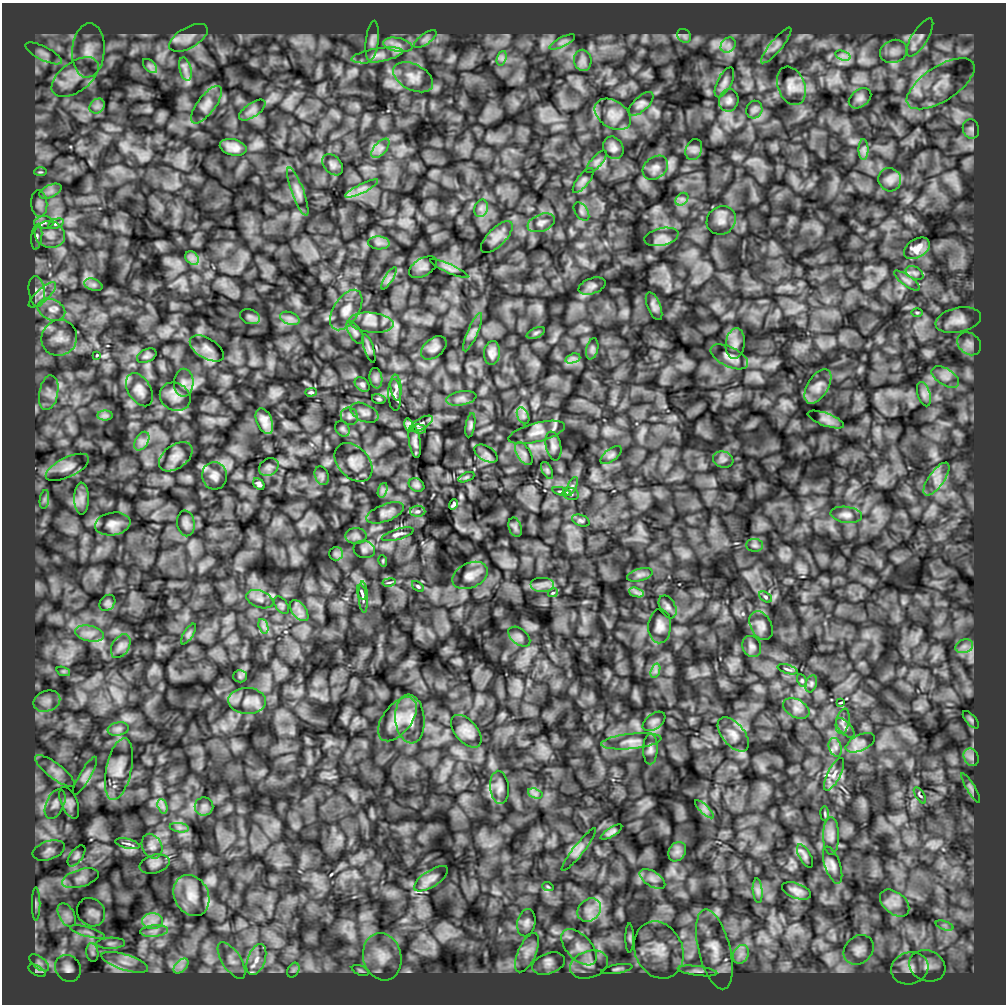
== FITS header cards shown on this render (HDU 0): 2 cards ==
NAXIS1  =                 1004
NAXIS2  =                 1002

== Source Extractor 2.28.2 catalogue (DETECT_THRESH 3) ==
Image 1004 x 1002 px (HDU 0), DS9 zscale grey, 1 PNG px = 1 image px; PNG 1008 x 1006 px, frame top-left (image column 1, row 1002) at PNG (2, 3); each listed source drawn as its Kron ellipse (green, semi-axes under 4 px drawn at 4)
Background 37000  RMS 500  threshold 1510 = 3 sigma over >= 5 px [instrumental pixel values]
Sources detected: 273; all 273 listed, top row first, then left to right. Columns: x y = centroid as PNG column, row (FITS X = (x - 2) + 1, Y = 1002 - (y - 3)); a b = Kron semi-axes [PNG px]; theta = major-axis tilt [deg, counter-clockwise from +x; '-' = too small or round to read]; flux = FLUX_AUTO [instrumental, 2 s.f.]
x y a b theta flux
684 36 7 6 - 8.6e+04
920 37 22 8 59 3.2e+05
188 38 21 10 30 3.2e+05
425 39 13 5 36 1.3e+05
372 41 20 6 83 1.7e+05
562 42 14 4 27 1.4e+05
398 45 15 7 -11 2.5e+05
728 45 8 6 46 1.6e+05
776 45 22 6 50 2.0e+05
88 50 27 16 86 7.1e+05
894 51 14 11 22 3.1e+05
44 53 20 6 -27 2.3e+05
377 55 26 7 9 3.2e+05
843 56 8 4 -19 1.2e+05
502 58 7 4 72 9.0e+04
583 60 11 9 -80 1.8e+05
150 66 9 5 -45 1.1e+05
185 69 12 5 -76 1.7e+05
75 77 27 15 36 7.8e+05
413 77 21 13 -27 3.7e+05
724 82 16 7 64 1.7e+05
941 84 39 17 33 1.1e+06
791 86 20 13 -69 3.4e+05
860 98 12 8 37 1.4e+05
729 100 11 9 80 1.7e+05
641 104 15 7 43 1.5e+05
206 105 22 9 52 2.9e+05
97 106 8 6 44 1.4e+05
252 110 15 7 35 1.9e+05
754 110 9 8 - 1.3e+05
613 114 20 13 -34 4.3e+05
971 129 10 8 -75 1.2e+05
233 147 13 8 -14 2.7e+05
380 148 12 6 49 1.6e+05
613 148 12 9 -60 1.8e+05
694 149 11 8 69 1.3e+05
864 150 10 5 -90 1.1e+05
597 162 14 5 49 1.3e+05
333 165 12 8 -48 1.4e+05
655 168 14 10 39 2.3e+05
40 172 6 3 1 4.0e+04
583 180 15 6 52 1.4e+05
890 180 12 11 - 2.1e+05
362 189 18 4 27 2.2e+05
50 191 12 6 24 1.7e+05
298 192 26 6 -69 2.3e+05
682 199 7 5 44 1.0e+05
39 204 13 8 -84 1.9e+05
481 208 9 6 69 1.4e+05
581 212 10 6 -55 1.1e+05
721 220 15 13 36 2.9e+05
44 222 10 6 0 1.4e+05
541 223 14 8 21 1.9e+05
56 224 8 4 24 7.4e+04
50 234 15 13 -18 3.8e+05
37 237 13 5 84 1.3e+05
497 237 20 9 45 2.6e+05
661 237 17 8 13 2.6e+05
379 243 11 6 -2 1.5e+05
917 248 14 9 31 3.1e+05
192 258 7 6 - 1.4e+05
423 267 15 8 31 1.7e+05
449 269 21 4 -24 1.4e+05
915 273 9 6 -27 1.2e+05
389 278 13 3 59 9.6e+04
907 281 15 5 -35 1.4e+05
93 285 9 5 -19 1.0e+05
592 286 14 7 19 1.5e+05
37 291 15 8 -83 2.2e+05
42 295 17 6 42 2.5e+05
654 306 15 6 -67 1.6e+05
51 310 14 10 -24 3.4e+05
346 310 22 12 58 4.4e+05
917 312 6 4 -1 3.9e+04
250 317 10 7 -19 1.2e+05
290 318 10 6 -19 1.5e+05
958 320 23 12 12 4.0e+05
371 323 22 10 -6 3.9e+05
473 332 20 5 66 1.7e+05
355 333 13 6 -56 1.2e+05
536 333 9 5 25 7.4e+04
59 338 18 17 - 5.1e+05
735 344 15 9 82 2.6e+05
969 344 13 10 -40 2.1e+05
207 348 19 10 -31 2.9e+05
369 348 15 4 -72 1.0e+05
434 348 14 9 39 2.2e+05
592 349 11 6 77 9.9e+04
492 353 12 8 85 2.0e+05
97 355 3 2 - 2.8e+04
147 356 10 6 26 1.1e+05
729 357 20 10 -26 2.7e+05
573 358 8 4 18 1.1e+05
945 377 15 8 -32 2.6e+05
376 378 10 6 -82 1.1e+05
184 383 14 10 89 2.7e+05
362 385 8 6 -42 8.7e+04
818 386 19 10 58 3.1e+05
396 387 13 5 -84 1.4e+05
139 390 18 11 -59 2.8e+05
311 392 6 3 1 5.0e+04
49 393 17 9 80 3.2e+05
924 394 12 6 -72 1.6e+05
395 395 16 6 -87 1.3e+05
175 397 16 13 -30 3.5e+05
461 398 15 7 10 1.7e+05
379 399 7 5 -15 5.5e+04
364 413 15 8 -25 1.8e+05
105 416 8 5 0 8.7e+04
349 416 9 8 - 1.2e+05
523 416 9 5 -66 1.2e+05
826 420 19 6 -20 1.7e+05
264 421 14 7 -68 3.0e+05
421 424 13 5 31 1.4e+05
409 425 7 4 -79 1.0e+05
470 425 12 4 81 8.6e+04
342 429 8 6 -52 7.9e+04
419 429 7 4 -8 5.3e+04
537 432 29 9 14 3.7e+05
142 441 10 6 60 1.6e+05
415 442 16 5 -82 1.6e+05
553 446 14 7 -80 1.7e+05
486 454 13 7 -30 1.5e+05
524 454 13 7 -58 1.5e+05
611 455 12 6 38 1.2e+05
176 457 19 11 36 3.3e+05
723 460 10 8 -18 1.3e+05
353 462 22 15 -47 4.0e+05
67 467 23 9 26 3.3e+05
269 467 10 8 32 1.4e+05
547 470 9 5 -64 6.8e+04
214 476 14 12 -85 2.5e+05
322 476 10 6 -71 9.8e+04
466 477 8 4 23 5.4e+04
936 479 19 7 55 2.9e+05
259 484 6 5 - 8.9e+04
417 485 8 6 -31 9.9e+04
572 487 10 4 63 8.6e+04
383 490 7 4 71 8.9e+04
562 492 9 3 -14 6.8e+04
571 494 8 6 -18 9.7e+04
44 499 9 4 81 1.0e+05
81 499 16 7 89 2.3e+05
453 504 5 3 - 6.6e+04
418 511 8 5 0 8.6e+04
385 513 20 8 21 2.2e+05
846 515 16 8 -7 1.9e+05
581 520 9 5 -20 7.6e+04
186 523 13 9 -81 1.7e+05
113 524 18 11 9 2.8e+05
515 527 10 6 -72 9.8e+04
397 534 16 5 17 1.3e+05
356 536 10 8 0 1.3e+05
755 545 8 6 -1 9.3e+04
364 549 11 8 -13 1.3e+05
336 554 7 6 - 9.5e+04
383 561 6 3 -73 3.0e+04
470 575 19 12 26 3.2e+05
640 575 13 6 15 1.3e+05
389 582 7 3 9 3.9e+04
542 585 12 7 0 2.1e+05
418 586 7 4 -38 4.9e+04
362 592 7 3 -71 5.1e+04
636 592 7 4 -19 9.6e+04
553 593 5 3 - 3.4e+04
363 597 16 4 -87 1.2e+05
765 597 7 4 -29 6.3e+04
260 599 14 8 -21 2.2e+05
107 603 9 7 48 8.9e+04
281 605 10 6 -56 7.9e+04
668 607 12 7 -62 1.4e+05
299 611 12 7 -52 2.1e+05
263 626 7 4 -72 9.8e+04
660 626 17 11 88 2.7e+05
761 626 15 10 -62 2.3e+05
89 633 15 7 -11 2.7e+05
188 634 12 4 59 8.5e+04
519 637 12 8 -38 1.6e+05
121 646 13 8 58 1.8e+05
752 646 11 9 -63 1.5e+05
964 646 9 6 20 1.6e+05
788 669 10 3 -18 5.9e+04
63 671 7 4 -18 5.9e+04
655 671 7 4 71 9.3e+04
240 676 6 6 - 7.5e+04
802 681 7 4 -64 5.1e+04
811 684 9 5 73 8.0e+04
47 701 14 10 21 2.8e+05
247 701 19 13 -3 4.5e+05
841 703 3 2 - 3.1e+04
796 708 14 9 -28 2.3e+05
397 719 25 14 52 5.6e+05
410 719 24 14 -85 5.1e+05
971 720 10 5 -48 7.2e+04
654 721 13 7 36 1.5e+05
843 721 13 6 78 1.4e+05
845 728 12 6 -48 1.1e+05
118 729 10 6 10 1.3e+05
466 731 19 11 -49 3.6e+05
733 734 20 11 -50 3.5e+05
631 741 30 7 6 3.5e+05
860 743 15 8 25 2.5e+05
835 747 10 6 -72 1.5e+05
650 749 15 7 89 1.6e+05
971 757 9 7 -63 1.4e+05
119 769 31 12 78 5.7e+05
55 771 24 7 -37 3.2e+05
834 774 18 6 62 2.3e+05
85 776 22 5 60 1.6e+05
499 787 16 9 -85 2.4e+05
971 788 17 3 -60 8.7e+04
535 793 7 4 -19 9.2e+04
920 795 9 2 -57 4.1e+04
69 803 17 8 -68 1.7e+05
55 804 16 9 66 2.2e+05
162 806 7 4 -71 1.0e+05
204 806 9 9 - 1.6e+05
704 809 12 4 -44 1.2e+05
825 814 7 3 -85 4.0e+04
179 828 9 4 -8 9.9e+04
611 832 12 4 32 1.1e+05
831 836 19 8 90 2.5e+05
128 844 12 4 -13 1.0e+05
152 846 13 9 -64 2.1e+05
49 850 16 9 18 2.3e+05
579 850 26 5 52 2.0e+05
677 852 10 8 57 1.7e+05
76 856 12 6 53 1.1e+05
805 856 13 6 -61 1.1e+05
155 864 15 9 15 1.9e+05
833 865 19 7 -71 2.2e+05
80 878 19 8 16 3.0e+05
431 879 19 8 33 2.1e+05
652 879 14 7 -33 2.2e+05
548 887 6 3 -20 3.3e+04
758 891 12 5 -85 1.3e+05
796 891 15 7 -20 2.2e+05
191 895 21 17 -63 6.5e+05
895 903 17 10 -40 3.9e+05
36 904 17 2 90 9.2e+04
589 910 13 10 44 3.5e+05
91 912 15 13 -47 3.0e+05
67 915 13 8 -61 2.4e+05
153 921 10 8 -1 2.5e+05
526 923 14 9 77 1.6e+05
945 925 9 4 -19 9.9e+04
154 931 14 5 5 1.9e+05
88 932 18 4 -15 1.8e+05
630 938 14 4 -90 8.8e+04
111 943 14 5 1 1.5e+05
579 947 22 12 -46 5.7e+05
714 949 41 16 -76 8.7e+05
659 950 29 24 -65 1.1e+06
859 950 16 13 43 3.3e+05
92 952 9 6 -83 1.2e+05
527 953 21 9 66 3.6e+05
741 954 10 7 63 2.1e+05
382 957 24 19 -76 7.3e+05
232 960 21 9 -57 3.4e+05
256 960 16 8 69 3.6e+05
125 962 24 8 -18 4.5e+05
39 963 11 6 -38 1.5e+05
548 964 17 10 20 2.9e+05
589 965 19 13 20 4.9e+05
181 966 9 5 45 1.6e+05
927 966 18 15 -23 4.0e+05
68 968 14 12 -51 2.6e+05
910 968 19 16 16 4.6e+05
617 969 15 4 10 1.0e+05
293 970 8 5 59 9.7e+04
360 970 9 4 -23 6.9e+04
37 971 9 5 -28 8.0e+04
698 971 20 5 -7 1.6e+05